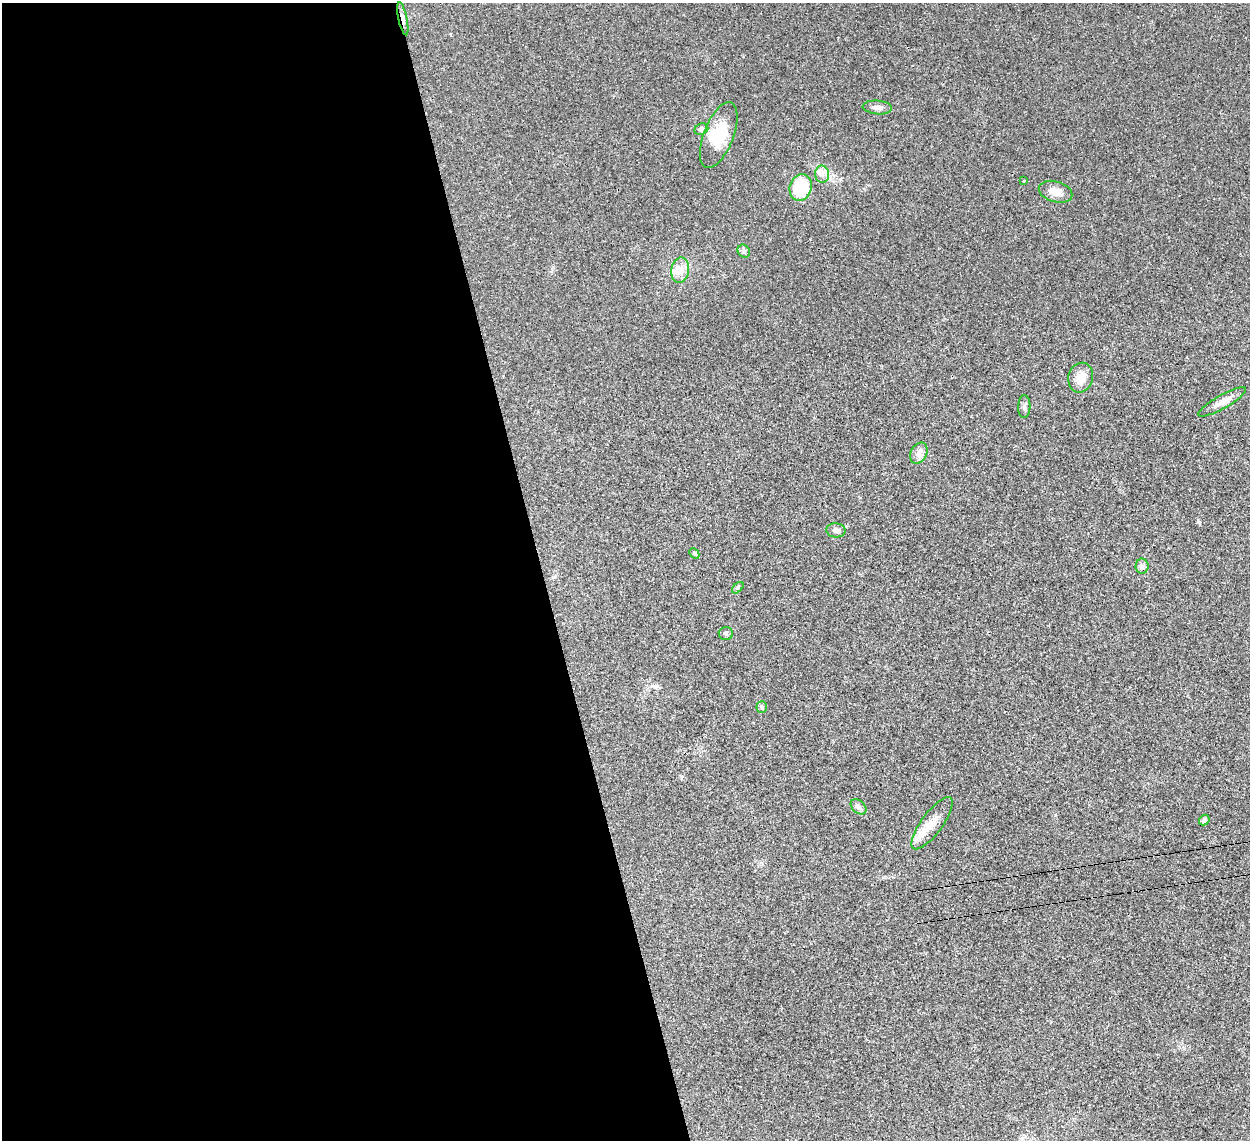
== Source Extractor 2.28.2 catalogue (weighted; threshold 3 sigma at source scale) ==
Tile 9 of 4 x 4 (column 1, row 3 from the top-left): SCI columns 39-1286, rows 1430-2567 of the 5065 x 5020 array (HDU 1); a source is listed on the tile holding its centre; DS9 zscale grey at full resolution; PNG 1252 x 1142 px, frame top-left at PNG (2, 3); each listed source drawn as its Kron ellipse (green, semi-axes under 4 px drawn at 4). Shown black and unused: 43% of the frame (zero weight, under 3 of 4 exposures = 2% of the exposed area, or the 3 px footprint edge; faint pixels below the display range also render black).
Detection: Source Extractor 2.28.2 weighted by HDU 2 'WHT'; one run over the whole footprint, this tile lists its part. Background 0.0282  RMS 0.0046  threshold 0.0209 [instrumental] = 3 sigma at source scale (4.5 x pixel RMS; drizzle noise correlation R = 1.50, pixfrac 1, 0.05/0.05 arcsec/px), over >= 5 px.
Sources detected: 25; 1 inside a brighter object's white glare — neither listed nor drawn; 1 inside a brighter listed object's ellipse — not listed separately; the other 23 listed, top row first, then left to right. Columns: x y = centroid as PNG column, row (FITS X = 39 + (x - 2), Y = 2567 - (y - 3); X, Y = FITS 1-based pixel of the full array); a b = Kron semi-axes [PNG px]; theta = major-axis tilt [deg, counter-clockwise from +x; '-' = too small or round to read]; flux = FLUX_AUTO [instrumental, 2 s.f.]
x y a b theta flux
403 19 17 4 -78 2.1
877 107 15 7 -5 2.1
701 129 7 5 22 1
719 135 35 15 69 14
822 174 8 7 - 2.2
1023 181 3 3 - 0.78
801 187 13 11 73 22
1056 192 17 10 -16 4.3
744 251 7 6 - 1.1
680 270 13 8 81 3.8
1081 378 15 12 76 5
1222 402 27 6 29 3.9
1024 407 11 6 89 1.4
919 453 11 8 63 2.4
836 530 9 7 -4 1.8
694 553 6 4 -47 0.6
1142 566 8 6 -90 1.3
738 588 7 4 45 0.7
726 634 7 6 - 0.92
762 707 6 5 - 0.79
858 807 9 6 -42 1.3
1204 820 6 4 48 1.2
932 823 31 10 54 7.4
Overlapping masked pixels (flux is a lower limit): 1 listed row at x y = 403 19
Unlisted compact peaks at least as high as the median listed source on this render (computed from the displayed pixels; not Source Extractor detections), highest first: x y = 1198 522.